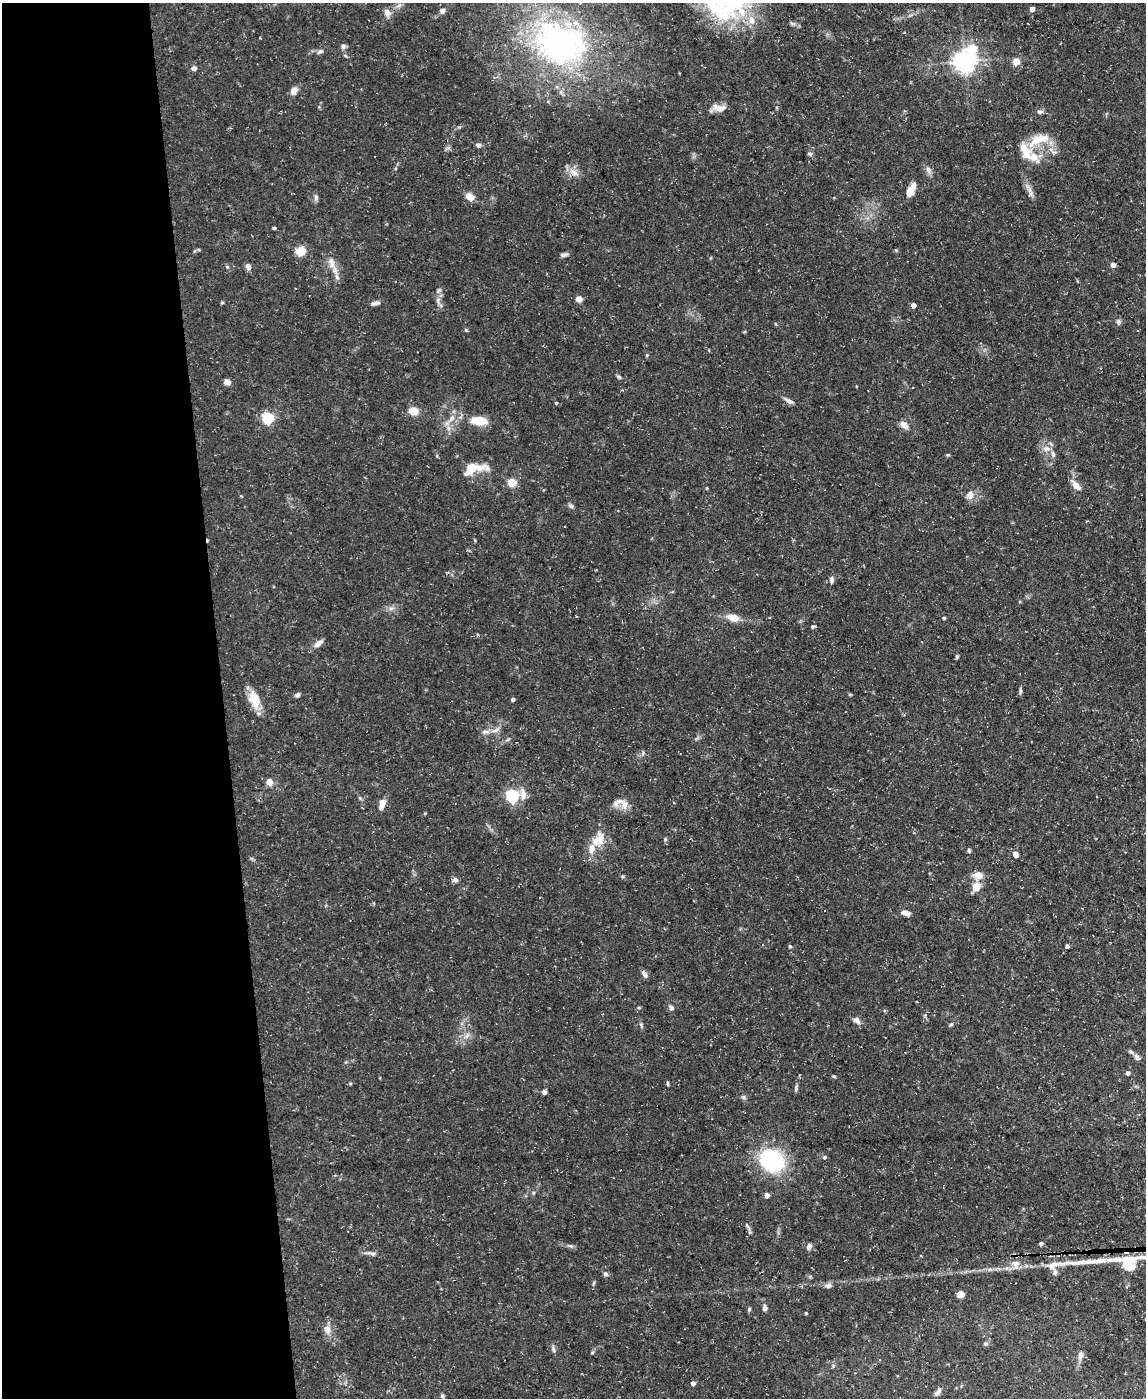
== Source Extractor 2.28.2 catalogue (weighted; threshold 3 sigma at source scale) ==
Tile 5 of 4 x 3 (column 1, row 2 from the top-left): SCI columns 1-1144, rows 1523-2918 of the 4575 x 4549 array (HDU 1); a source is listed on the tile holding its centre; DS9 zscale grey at full resolution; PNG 1148 x 1400 px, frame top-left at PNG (2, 3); no overlay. Shown black and unused: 19% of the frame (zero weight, under 3 of 5 exposures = <1% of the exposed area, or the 3 px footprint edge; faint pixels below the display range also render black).
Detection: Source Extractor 2.28.2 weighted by HDU 2 'WHT'; one run over the whole footprint, this tile lists its part. Background 0.0884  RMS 0.0046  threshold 0.0208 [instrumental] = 3 sigma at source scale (4.5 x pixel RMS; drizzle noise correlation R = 1.50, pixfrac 1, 0.05/0.05 arcsec/px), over >= 5 px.
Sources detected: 131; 1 inside a brighter object's white glare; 1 long thin detection or spike segment (spike, bleed or trail) — not listed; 7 inside a brighter listed object's ellipse — not listed separately; the other 122 listed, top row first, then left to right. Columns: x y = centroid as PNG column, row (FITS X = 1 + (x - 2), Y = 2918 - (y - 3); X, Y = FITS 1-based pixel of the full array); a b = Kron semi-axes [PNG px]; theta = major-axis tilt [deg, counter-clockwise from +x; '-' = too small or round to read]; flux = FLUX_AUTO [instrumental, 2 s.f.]
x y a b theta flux
1032 9 4 4 - 2.7
442 11 7 7 - 1.7
723 12 27 22 68 22
387 13 10 8 -84 2.5
751 20 13 8 -81 4.2
904 33 3 2 - 0.56
560 43 79 60 -21 140
343 46 7 6 - 1.2
320 52 9 5 27 1.1
964 61 7 7 - 340
1016 61 5 4 - 9.5
194 68 4 4 - 3
294 90 9 8 - 2.7
719 108 18 9 -5 4.1
1040 112 8 6 3 1.4
1038 140 30 11 17 10
478 145 7 5 -7 1.2
810 154 7 5 -2 0.88
1033 157 28 13 -14 9.4
928 170 11 7 -61 2.1
574 173 16 8 -28 3.5
910 191 11 8 69 4.7
469 196 11 7 -42 3.8
316 198 9 6 -88 1.2
274 228 3 3 - 0.88
896 250 4 4 - 0.5
301 251 5 5 - 23
564 255 11 5 15 1.2
332 263 17 7 -77 4
1113 265 5 4 - 2.2
248 266 8 7 - 1.8
227 267 5 5 - 0.64
439 290 8 4 59 1
579 299 5 4 - 6
374 303 9 6 8 1.4
913 305 4 4 - 2.6
1118 322 9 5 82 1.1
466 330 5 4 - 0.57
647 355 5 3 - 0.45
619 377 6 4 -42 0.78
227 382 6 6 - 2.4
789 401 12 5 -28 1.8
556 403 4 4 - 0.49
413 411 9 7 -15 6.5
268 418 5 5 - 53
451 418 10 6 53 2.6
479 421 19 9 -8 9.3
904 425 12 8 -40 2.7
448 428 7 4 -89 1.4
1046 449 11 8 -3 3
948 455 6 3 -16 0.51
473 468 35 11 2 8.9
512 482 5 5 - 16
1076 486 14 7 -48 3.7
707 488 4 3 - 0.42
970 495 12 9 86 2.9
571 506 7 5 -45 0.98
832 580 8 6 -89 1.4
391 608 7 4 19 1.1
733 618 15 8 -13 5.4
944 618 4 3 - 0.5
813 627 5 4 - 0.85
318 643 13 6 39 2.7
957 657 5 4 - 0.6
1020 691 9 4 90 0.86
297 695 6 5 - 1.4
254 699 23 13 -75 8.2
513 699 4 3 - 1.3
496 730 17 5 25 2.5
507 740 6 4 19 0.69
270 782 8 7 - 2.9
512 796 7 6 - 80
360 798 5 5 - 0.59
382 802 12 8 83 3.2
624 804 15 8 -80 3.3
598 839 24 15 58 8.6
665 839 5 5 - 0.62
969 851 5 4 - 0.81
1015 854 6 5 - 2.6
978 875 11 10 - 4.5
455 880 6 6 - 1.8
976 886 9 7 49 6
905 913 10 6 -15 2.5
790 946 4 4 - 0.65
1067 946 4 4 - 0.88
645 974 9 5 -55 1.8
639 1008 5 3 - 0.48
671 1008 7 5 -50 1.4
857 1020 12 7 -41 1.9
951 1024 7 4 39 0.74
641 1025 7 4 -47 0.74
467 1035 10 4 57 1.4
1137 1057 9 6 -45 1.8
1128 1073 4 4 - 1.6
834 1076 6 3 -19 0.49
668 1084 6 3 -89 0.55
796 1088 8 5 88 0.96
544 1092 6 5 - 1.3
824 1157 5 5 - 0.78
772 1160 31 25 -35 36
767 1195 4 4 - 2.8
748 1227 12 4 -48 1
1041 1243 6 5 - 0.77
571 1246 6 5 - 0.83
809 1246 7 5 79 1.9
369 1253 9 5 0 1.5
1016 1264 11 9 -63 3.6
605 1274 6 6 - 1.1
593 1283 6 4 87 0.6
828 1286 9 6 4 1.7
960 1294 5 5 - 7.8
765 1308 7 5 -87 1.5
749 1309 5 4 - 0.58
806 1313 3 3 - 0.55
327 1329 7 7 - 4.2
985 1343 6 6 - 0.89
553 1350 10 4 -76 0.98
592 1353 6 3 20 0.51
1080 1355 10 6 77 2.3
693 1383 4 4 - 1.8
938 1392 13 5 51 1.6
442 1396 7 5 -24 0.86
Unlisted compact peaks at least as high as the median listed source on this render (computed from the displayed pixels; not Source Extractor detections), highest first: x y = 1055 1272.